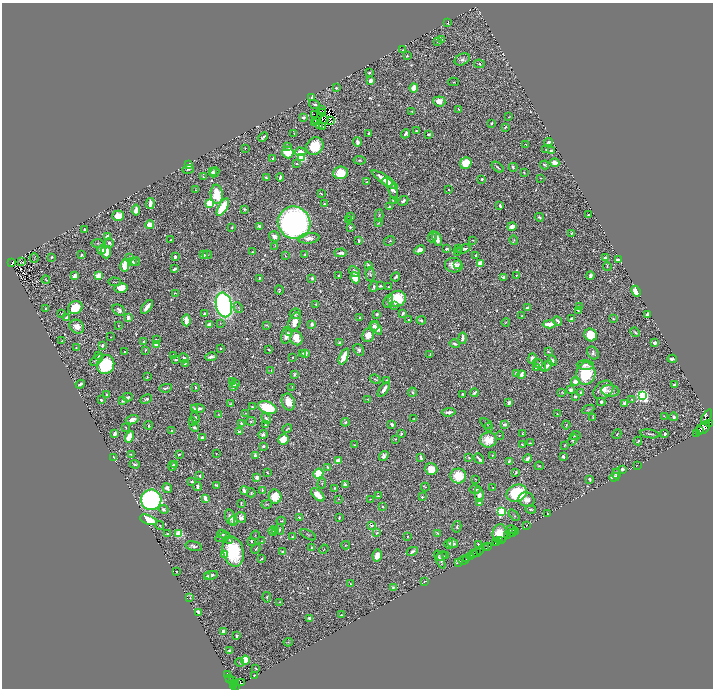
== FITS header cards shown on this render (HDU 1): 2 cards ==
NAXIS1  =                 1421
NAXIS2  =                 1372

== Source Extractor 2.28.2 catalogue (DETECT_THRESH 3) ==
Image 1421 x 1372 px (HDU 1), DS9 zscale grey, zoomed out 1/2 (1 PNG px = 2 x 2 image px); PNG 715 x 690 px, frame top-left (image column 1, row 1371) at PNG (2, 3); each listed source drawn as its Kron ellipse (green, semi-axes under 4 px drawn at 4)
Background 0.321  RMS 0.0062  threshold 0.0186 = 3 sigma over >= 5 px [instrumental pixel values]
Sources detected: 918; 74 cannot appear on this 1/2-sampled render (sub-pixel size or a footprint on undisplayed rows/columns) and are neither listed nor drawn; of the other 844, the 500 brightest by FLUX_AUTO listed and drawn (344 fainter detections omitted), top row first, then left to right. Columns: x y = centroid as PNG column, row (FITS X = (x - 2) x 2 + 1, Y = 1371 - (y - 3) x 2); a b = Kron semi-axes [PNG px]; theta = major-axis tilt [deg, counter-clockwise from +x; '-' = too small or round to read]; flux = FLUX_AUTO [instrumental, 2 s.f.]
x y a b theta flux
448 23 4 2 - 1.7
441 40 3 3 - 1.6
438 41 2 2 - 3.5
403 50 2 2 - 1.1
407 56 3 2 - 1.7
462 59 8 5 27 5
479 64 5 3 - 1.7
369 73 2 2 - 2.3
370 81 3 3 - 10
453 82 5 2 - 0.96
336 88 3 3 - 1.4
414 88 4 4 - 15
312 97 3 3 - 4.7
439 101 6 5 - 13
314 104 6 2 -16 2.1
321 109 3 2 - 1.6
459 109 4 2 - 2.3
412 111 2 2 - 1.3
323 113 3 1 - 1.6
314 114 2 1 - 5.3
303 117 4 3 - 4.3
509 117 4 2 - 1
325 119 3 2 - 3
316 121 4 2 - 2
331 121 2 1 - 1.1
315 123 2 1 - 4
491 123 2 2 - 1.4
320 125 2 1 - 0.96
323 127 2 1 - 2.1
505 127 4 3 - 1.5
416 131 2 2 - 1.3
369 133 2 2 - 8
294 134 3 2 - 0.98
405 134 5 2 - 4.8
429 134 3 2 - 1.8
263 137 5 2 - 2.9
357 142 4 3 - 4.4
549 142 4 3 - 3.1
526 144 3 1 - 1.1
287 146 3 3 - 1.3
315 146 9 8 - 39
245 148 2 2 - 1.3
546 150 3 2 - 1.3
551 151 3 2 - 4.5
288 152 6 5 - 44
300 152 6 3 -4 16
273 158 4 2 - 3.7
302 158 3 3 - 140
360 160 6 4 -6 2.3
466 163 6 5 - 26
555 163 4 3 - 20
189 164 4 3 - 9.5
297 164 3 3 - 1.9
545 165 4 4 - 2.8
498 167 7 2 -37 2
513 167 4 3 - 2.9
188 169 6 3 17 1.9
213 171 4 3 - 2.7
215 172 5 4 - 5.9
524 172 4 3 - 1.1
340 173 7 6 - 43
204 177 4 2 - 1.5
280 177 4 2 - 3.8
266 178 4 2 - 2.7
540 178 2 2 - 0.94
482 179 2 2 - 1.9
385 180 15 4 -34 19
367 181 2 2 - 2.1
388 182 5 4 - 5.5
196 190 3 2 - 1.1
392 190 11 4 -70 13
448 190 2 2 - 1.3
217 194 9 6 -85 46
321 194 3 2 - 1.4
393 200 4 3 - 1.4
403 201 5 3 - 4.7
150 203 5 3 - 8.8
210 203 3 3 - 120
324 204 2 2 - 1
390 206 2 2 - 2.4
500 206 3 2 - 2.8
223 207 10 4 61 57
244 209 3 2 - 1.5
136 210 5 4 - 7.5
379 215 6 3 87 1.3
588 215 2 2 - 0.98
118 216 6 5 - 16
351 216 3 2 - 1.6
539 217 4 2 - 2.1
349 220 3 2 - 2.4
378 222 4 2 - 1.4
294 223 17 16 - 570
150 225 4 4 - 15
259 226 4 3 - 3.4
232 227 2 2 - 1.2
350 227 3 2 - 2.6
512 227 4 3 - 12
84 229 2 2 - 1.7
572 233 3 2 - 2
107 236 4 2 - 5.2
274 236 5 4 - 7.7
432 237 5 3 - 1.6
309 238 10 5 6 9.8
171 239 2 2 - 2.5
437 239 7 3 -73 15
473 240 3 2 - 1
514 240 5 3 - 1.2
359 241 3 2 - 3.1
389 241 6 3 31 1.3
97 243 6 2 8 1.1
109 243 5 4 - 2.9
275 246 4 3 - 1
459 248 4 2 - 1.1
447 249 3 2 - 2.5
464 249 7 3 18 7.6
101 250 4 3 - 11
420 250 5 3 - 12
458 251 3 2 - 1.6
106 252 6 5 - 19
252 252 2 2 - 1.5
341 253 6 3 3 5.7
82 255 3 3 - 2.4
204 255 2 2 - 6.2
207 255 5 2 - 1.1
305 255 2 2 - 1.2
476 255 3 3 - 2
285 256 4 2 - 1.3
51 257 2 2 - 2.4
130 257 3 3 - 2.5
175 257 3 3 - 4.6
34 258 5 2 - 0.93
606 258 3 2 - 6.7
618 260 3 2 - 8.7
12 262 2 2 - 110
22 262 3 2 - 4
133 262 3 3 - 3.7
136 262 4 2 - 1.1
480 263 2 2 - 40
125 265 6 4 79 29
368 265 4 3 - 4.9
454 265 9 7 -8 18
458 265 3 3 - 1.6
607 266 4 2 - 0.99
175 269 3 2 - 5.7
354 271 6 4 -47 4.7
370 274 7 4 -86 2.4
339 275 2 2 - 1.5
516 275 3 2 - 1.2
590 275 4 3 - 6.6
75 276 3 3 - 14
99 276 3 3 - 72
396 277 4 2 - 2.5
504 277 3 3 - 4.3
259 278 3 2 - 2.3
312 278 2 2 - 9.1
355 278 5 5 - 24
46 280 4 3 - 1.3
115 282 6 2 -5 0.92
380 286 3 2 - 2.7
374 287 5 2 - 2.9
388 287 2 2 - 1.4
121 288 6 5 - 16
279 290 4 3 - 1.3
636 291 6 4 -66 16
175 293 3 2 - 1.7
397 299 9 7 32 53
388 301 7 4 71 4.1
316 304 2 2 - 1.1
224 305 12 8 -76 500
394 306 4 3 - 2.1
579 306 4 3 - 1.1
147 307 8 3 53 13
46 308 2 2 - 3.5
75 308 7 6 - 33
238 308 6 3 -64 1.8
528 308 2 2 - 20
119 310 7 5 -35 5.3
578 310 2 2 - 1.8
403 313 2 2 - 11
62 314 2 2 - 1.6
204 314 4 2 - 3.6
295 314 6 5 - 2.7
377 314 3 3 - 3
647 315 3 3 - 13
522 316 2 2 - 2.5
67 317 3 2 - 5.5
360 317 2 2 - 1.9
128 318 4 3 - 6.4
572 318 4 3 - 3.4
613 318 4 3 - 1.2
409 319 2 2 - 2.1
186 320 6 3 -86 18
421 320 5 3 - 2.9
557 321 5 3 - 3.9
295 322 10 5 71 11
506 322 4 2 - 1.2
220 323 4 3 - 1.4
210 324 4 3 - 10
312 324 4 3 - 4.8
549 324 6 3 1 18
118 325 2 2 - 1
266 325 4 2 - 1.2
374 326 5 4 - 4.1
77 327 8 6 -36 12
376 328 8 4 -51 8.5
635 332 5 2 - 2.2
289 333 4 3 - 1.5
286 335 8 5 78 7.3
368 335 7 6 - 12
591 335 7 6 - 41
111 337 2 2 - 1.1
296 338 7 6 - 19
462 338 6 3 81 8.5
156 340 3 2 - 1
62 341 2 2 - 1.1
144 342 3 2 - 2.7
340 343 2 2 - 4.5
655 343 3 2 - 11
156 344 3 3 - 22
455 344 5 2 - 4.5
102 346 3 2 - 2.9
76 348 2 2 - 1.2
220 348 2 2 - 1.7
145 350 2 2 - 5.3
269 350 3 2 - 1.8
359 350 6 4 -56 4.9
125 352 2 2 - 1.4
548 352 2 2 - 1.3
302 353 3 2 - 4.5
593 353 7 5 -53 4
305 354 3 3 - 15
173 355 4 2 - 1.2
430 355 3 2 - 1.2
99 356 3 2 - 2.1
344 356 9 4 65 22
211 357 6 2 10 5.2
292 357 2 2 - 1.3
184 358 5 4 - 2.5
532 358 5 4 - 6.5
672 359 4 2 - 4.4
97 360 7 4 37 2.7
175 360 4 2 - 2.3
552 360 5 3 - 3.9
185 363 3 2 - 1.7
106 365 9 8 - 150
540 365 8 4 -38 5.6
585 365 9 4 -3 4.5
547 366 6 4 46 5.8
536 367 4 3 - 2.9
271 370 2 2 - 2
517 373 3 2 - 17
294 374 4 3 - 1.9
586 374 11 9 76 56
521 375 4 3 - 8.3
147 377 3 2 - 1.8
375 379 5 3 - 2.2
387 380 3 2 - 1.6
575 381 4 4 - 12
232 382 4 3 - 2.3
235 383 2 2 - 2.1
80 384 5 2 - 5.1
674 385 3 2 - 2.7
233 386 2 2 - 32
195 387 3 2 - 1.5
292 387 3 2 - 1.1
166 388 6 2 9 2.3
384 389 8 3 54 8.8
570 390 3 3 - 5.2
603 390 11 8 39 15
610 391 9 6 -8 5.4
412 392 4 3 - 1.7
562 392 4 4 - 1.3
580 392 3 3 - 2.3
475 393 4 2 - 3.1
463 394 3 2 - 2.8
107 395 3 2 - 3.4
642 395 4 3 - 420
575 396 4 3 - 3.6
128 397 5 2 - 3.7
146 399 6 3 24 2.6
367 399 3 2 - 0.96
632 399 2 2 - 1.2
101 400 3 2 - 2.5
123 400 3 2 - 4.9
288 402 9 6 -68 17
601 402 4 4 - 3.3
509 403 3 2 - 6.3
624 403 4 3 - 3.6
231 404 4 2 - 1.4
252 407 3 2 - 2.2
267 407 9 5 -19 57
194 408 3 2 - 2
198 408 7 3 -10 6.4
588 409 6 3 24 1.6
449 412 7 2 5 5
245 413 4 2 - 0.94
557 414 3 2 - 1.1
219 415 4 2 - 1.1
664 416 3 2 - 0.95
593 417 3 2 - 1.8
674 417 4 3 - 3.3
707 417 8 4 65 1400
195 418 6 3 -64 2.5
266 418 6 3 -49 3.2
414 419 2 2 - 1.1
132 420 7 4 17 8.4
193 421 2 2 - 3.1
251 421 5 3 - 2.1
345 422 4 3 - 2.5
241 423 3 3 - 2.2
486 423 6 3 -36 1.8
709 423 3 2 - 13000
265 424 3 3 - 1.2
392 424 4 2 - 5.7
505 424 4 3 - 7.6
148 425 4 2 - 1.4
566 425 4 3 - 1.6
195 427 4 3 - 2.9
126 428 4 2 - 0.97
489 428 4 3 - 1.3
704 428 7 5 43 4100
287 429 5 2 - 2.1
172 431 3 2 - 1.9
700 431 3 2 - 660
239 432 3 3 - 3.4
696 433 2 1 - 65
115 434 3 2 - 14
401 434 3 3 - 2.1
523 434 3 2 - 1.2
617 434 5 2 - 1.4
650 434 10 2 -8 2.6
665 434 3 2 - 3.1
263 435 4 3 - 6
499 436 4 3 - 1.2
576 436 5 2 - 1.2
129 437 6 4 62 24
202 437 3 2 - 3.7
395 439 3 2 - 1
283 440 5 5 - 33
488 440 8 7 - 24
573 440 6 4 53 2.6
638 441 4 2 - 1.4
530 443 4 2 - 1.3
355 445 3 3 - 1.1
522 445 3 2 - 1.7
564 445 4 2 - 1
263 446 4 2 - 3
131 454 3 2 - 1.6
179 454 3 2 - 2
216 454 2 2 - 0.97
255 455 3 2 - 3.7
492 455 4 3 - 1.4
384 456 5 4 - 4.3
114 457 3 2 - 10
563 457 3 2 - 6
421 458 4 2 - 3.4
469 458 4 3 - 2
479 459 6 2 -49 4.5
528 459 4 2 - 7.5
338 461 4 3 - 13
509 461 4 3 - 2.8
135 464 5 2 - 2.3
174 464 3 3 - 3.4
637 465 2 1 - 2.2
172 466 5 2 - 1.6
539 466 4 4 - 1.4
328 467 4 3 - 2.3
431 469 6 6 - 22
622 469 3 3 - 3.6
267 472 3 2 - 1.2
516 473 3 2 - 1.8
318 474 5 5 - 39
616 474 5 3 - 2.9
200 476 3 2 - 2.9
458 476 8 7 - 37
257 477 3 3 - 8.9
614 477 5 3 - 6.7
475 479 3 2 - 0.94
590 479 4 3 - 2.4
192 482 4 2 - 1.9
322 484 5 3 - 1.2
345 484 3 2 - 7.7
217 485 4 2 - 3.3
198 486 4 3 - 5
425 487 4 3 - 1.7
167 488 5 4 - 5.8
335 488 3 3 - 1.2
493 488 2 2 - 1
475 489 5 3 - 3.7
262 490 3 2 - 3
244 491 4 2 - 8.9
251 493 4 3 - 1.7
517 493 10 8 21 110
479 494 8 3 -81 11
318 495 8 4 -44 16
275 496 7 6 - 41
378 496 2 2 - 1.5
422 497 3 2 - 2.1
205 498 3 2 - 13
339 499 3 2 - 1.4
370 499 2 2 - 0.96
151 500 10 10 - 480
527 500 8 7 - 9.5
241 503 4 2 - 1.8
479 503 3 2 - 8.8
267 504 5 3 - 1.5
383 507 3 2 - 1.1
163 509 5 4 - 3.8
531 509 5 3 - 2.8
501 511 3 3 - 220
547 514 2 2 - 0.93
514 515 6 2 -48 1.3
230 517 8 4 -75 7.9
241 517 5 5 - 5.6
299 517 2 2 - 2.4
339 518 3 2 - 1.8
148 520 9 4 -21 44
233 521 5 3 - 4.9
281 521 5 3 - 1
372 525 3 2 - 3
527 525 2 1 - 15
160 526 5 2 - 1.2
457 527 6 3 77 1.9
279 529 5 5 - 2.8
276 530 2 2 - 9.5
511 530 5 2 - 4
273 531 4 3 - 6.9
515 531 3 2 - 27
377 533 4 3 - 2.5
438 533 3 2 - 2.1
512 533 3 1 - 510
168 534 2 2 - 3.9
179 534 4 4 - 47
222 534 5 2 - 3.1
500 534 10 7 -89 31
255 535 5 2 - 1
308 535 8 3 -28 1.8
407 536 2 2 - 1.2
507 536 3 2 - 320
223 537 8 3 16 2.2
292 537 2 2 - 1.7
230 540 3 2 - 2.2
500 540 3 1 - 61
251 541 3 2 - 1.9
262 541 2 2 - 1.1
497 541 2 2 - 42
452 543 6 4 -29 6.4
495 543 2 1 - 140
449 544 4 4 - 2.2
478 544 3 2 - 2.2
346 545 4 3 - 0.93
194 546 8 4 -13 4.5
312 547 3 3 - 1.8
488 547 2 2 - 70
486 548 2 1 - 250
256 549 5 2 - 1.3
324 549 5 3 - 1
233 551 15 10 -76 83
283 551 4 3 - 2.4
412 551 6 4 28 3
479 551 2 1 - 140
477 553 4 1 - 52
225 554 4 3 - 20
473 554 3 2 - 68
377 556 6 4 79 14
442 556 5 4 - 2.2
446 556 4 3 - 2.4
470 556 3 1 - 48
466 558 2 2 - 380
261 559 3 2 - 1.3
440 559 10 3 -67 5
463 560 5 2 - 55
459 563 2 2 - 37
176 571 2 2 - 1
211 575 7 2 9 4.7
208 576 4 3 - 2.4
425 581 3 1 - 1.5
351 584 3 2 - 1.1
393 587 3 2 - 2
267 597 5 3 - 2.4
190 598 3 2 - 0.96
280 602 2 2 - 1.3
198 612 4 3 - 12
341 615 2 2 - 1.7
309 618 2 2 - 14
223 631 2 2 - 25
237 636 3 2 - 1.8
288 642 4 3 - 1.5
229 651 3 3 - 2.1
245 660 4 4 - 67
240 662 4 2 - 1.1
256 669 3 2 - 1.1
227 674 2 1 - 3.2
255 675 3 2 - 1.6
230 678 4 2 - 30
232 681 3 3 - 120
242 683 3 2 - 59
235 684 4 1 - 56
234 685 3 2 - 150
235 686 2 1 - 110
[344 fainter detections neither listed nor drawn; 74 sub-pixel or undisplayed-footprint detections neither listed nor drawn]